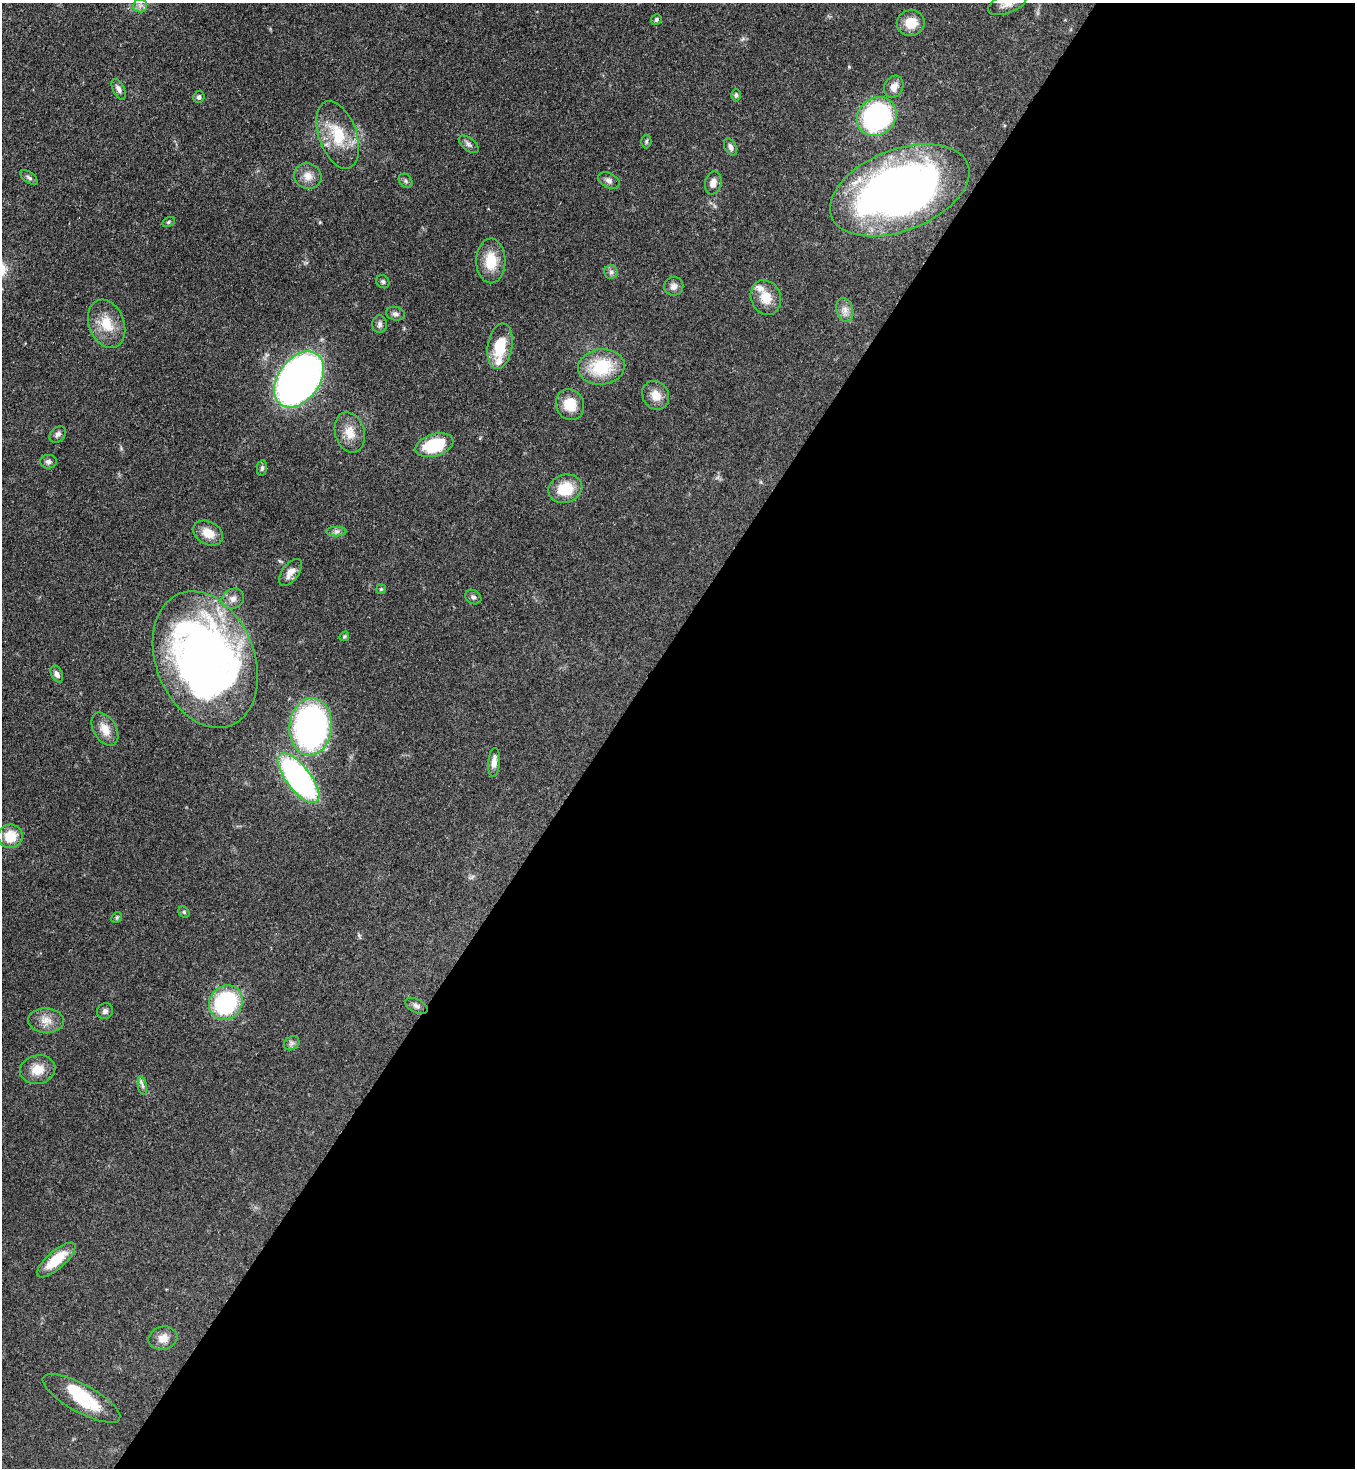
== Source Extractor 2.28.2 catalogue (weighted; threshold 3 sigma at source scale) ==
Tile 12 of 4 x 4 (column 4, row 3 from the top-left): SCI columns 4286-5638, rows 1524-2989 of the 6002 x 5979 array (HDU 1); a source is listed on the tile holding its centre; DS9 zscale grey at full resolution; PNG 1357 x 1470 px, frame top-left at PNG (2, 3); each listed source drawn as its Kron ellipse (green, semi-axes under 4 px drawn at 4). Shown black and unused: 55% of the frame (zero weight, under 3 of 4 exposures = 7% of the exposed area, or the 3 px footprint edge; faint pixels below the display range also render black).
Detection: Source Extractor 2.28.2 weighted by HDU 2 'WHT'; one run over the whole footprint, this tile lists its part. Background 0.0889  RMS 0.0039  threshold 0.0176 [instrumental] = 3 sigma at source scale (4.5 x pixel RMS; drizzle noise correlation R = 1.50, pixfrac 1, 0.05/0.05 arcsec/px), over >= 5 px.
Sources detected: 69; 1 inside a brighter object's white glare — neither listed nor drawn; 2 inside a brighter listed object's ellipse — not listed separately; the other 66 listed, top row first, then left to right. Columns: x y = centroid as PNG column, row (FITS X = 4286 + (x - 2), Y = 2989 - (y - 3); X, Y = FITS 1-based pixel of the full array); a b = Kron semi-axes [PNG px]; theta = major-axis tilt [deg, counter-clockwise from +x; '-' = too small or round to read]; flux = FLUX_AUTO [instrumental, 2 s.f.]
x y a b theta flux
1007 4 21 9 21 3.5
140 6 7 6 - 1.3
656 20 6 5 - 0.68
911 23 14 13 - 6.7
894 87 11 9 63 3.5
119 89 11 6 -64 1.5
736 95 6 4 -89 0.82
199 97 6 5 - 0.97
877 117 21 18 41 61
338 135 35 19 -71 16
646 141 7 5 88 0.61
469 144 12 6 -38 1.3
730 147 9 6 -62 1.3
308 176 14 12 -29 3.9
29 178 10 5 -37 1.1
609 180 11 7 -26 1.6
406 181 8 6 -50 0.93
713 183 11 8 80 2.8
900 190 73 40 21 220
168 222 6 4 28 0.6
491 261 22 14 -90 9.4
611 272 7 7 - 1.1
383 282 7 6 - 0.75
674 286 10 9 - 1.9
766 297 18 15 -70 6.6
845 310 12 8 -76 2.4
395 314 9 6 -13 1.3
107 324 25 17 -70 9.3
380 324 9 7 90 1.3
500 346 23 12 80 12
601 367 23 17 6 18
299 379 31 20 54 250
656 395 15 13 -57 4.5
570 405 16 14 -65 7.4
350 432 21 14 -74 5.8
58 434 9 7 42 1.4
434 445 19 11 16 19
48 462 8 7 - 1.2
262 468 8 5 80 0.84
565 489 17 14 19 11
337 531 10 5 0 1.2
208 533 16 11 -29 5.5
290 572 16 8 54 3.4
381 589 5 4 - 0.52
473 597 8 7 - 1.1
233 599 11 9 28 2.5
344 636 5 4 - 0.52
205 660 71 49 -68 240
57 674 9 5 -63 1.6
311 727 29 21 84 120
105 729 18 11 -59 5
494 762 14 6 85 2.7
299 778 30 12 -52 99
10 836 12 12 - 8.4
184 912 6 5 - 0.58
117 917 6 4 46 0.59
226 1003 18 16 51 42
416 1006 12 6 -27 1.4
105 1011 8 7 - 1.3
46 1020 18 12 -4 4.5
292 1043 8 6 35 1.3
37 1070 18 14 13 6.1
142 1086 9 4 -80 1
56 1260 24 8 41 10
163 1338 14 11 13 3.8
81 1398 43 14 -29 17
Isophote crosses this tile's border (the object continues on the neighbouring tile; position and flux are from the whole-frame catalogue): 2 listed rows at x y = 1007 4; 81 1398